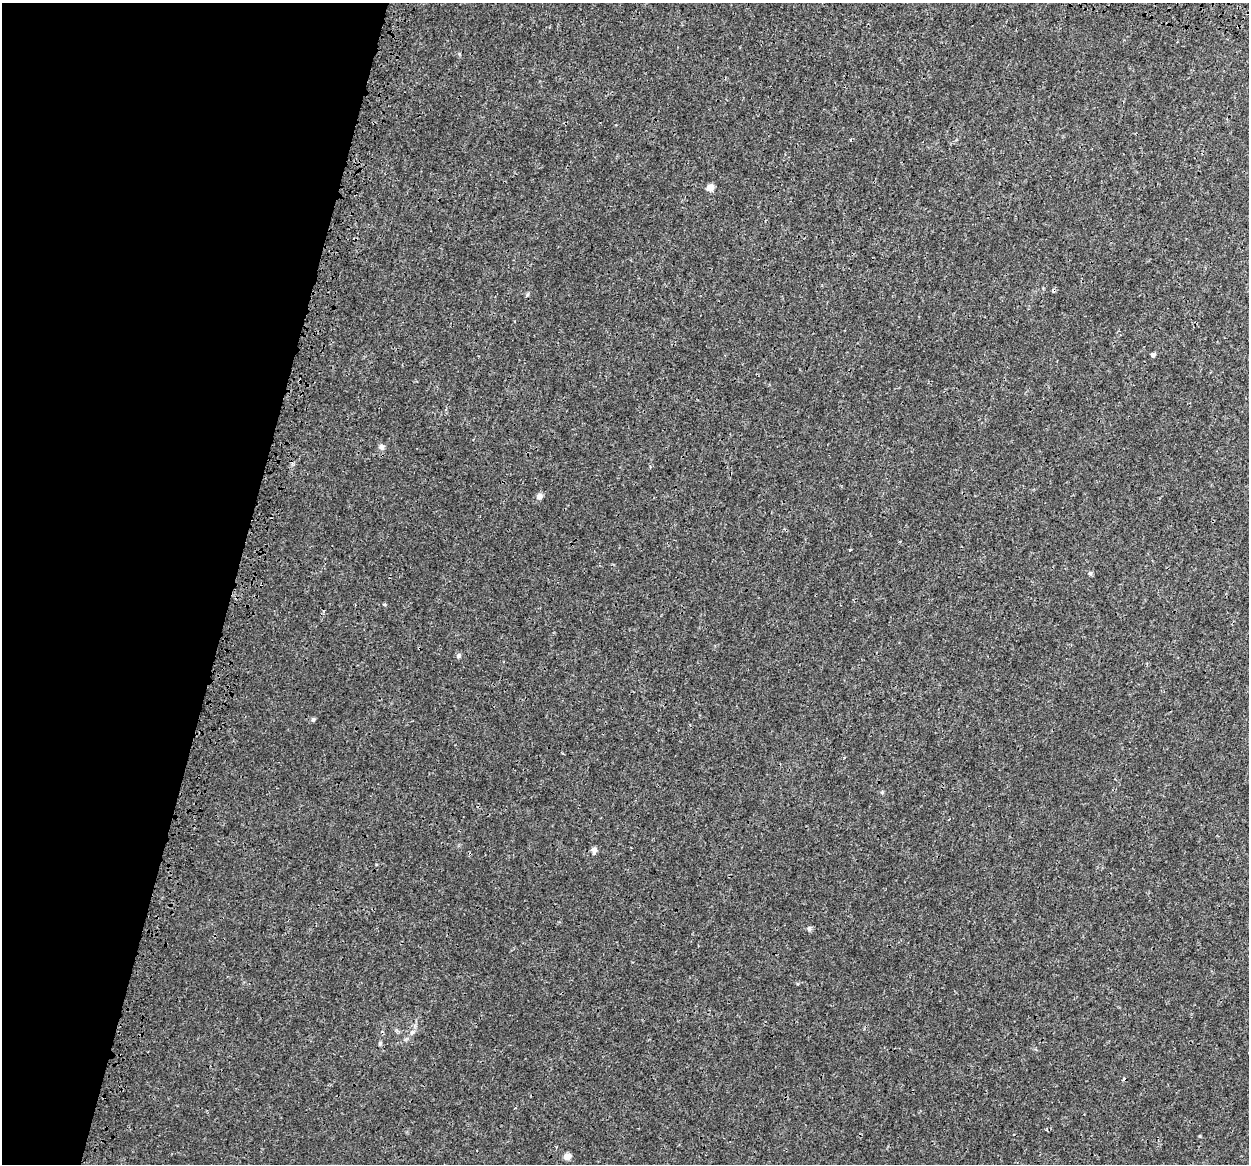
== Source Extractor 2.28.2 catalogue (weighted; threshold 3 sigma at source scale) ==
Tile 9 of 4 x 4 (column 1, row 3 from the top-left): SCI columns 176-1422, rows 1761-2922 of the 5331 x 5784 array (HDU 1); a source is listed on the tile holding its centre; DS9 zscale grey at full resolution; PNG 1251 x 1166 px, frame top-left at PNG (2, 3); no overlay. Shown black and unused: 19% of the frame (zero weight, under 3 of 4 exposures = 17% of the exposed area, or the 3 px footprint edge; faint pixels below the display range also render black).
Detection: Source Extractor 2.28.2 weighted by HDU 2 'WHT'; one run over the whole footprint, this tile lists its part. Background 3.85e-04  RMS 0.0013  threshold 0.00571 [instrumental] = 3 sigma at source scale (4.5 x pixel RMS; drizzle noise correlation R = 1.50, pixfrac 1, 0.0396/0.0396 arcsec/px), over >= 5 px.
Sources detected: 17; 3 cosmic-ray / hot-pixel residue — not listed; the other 14 listed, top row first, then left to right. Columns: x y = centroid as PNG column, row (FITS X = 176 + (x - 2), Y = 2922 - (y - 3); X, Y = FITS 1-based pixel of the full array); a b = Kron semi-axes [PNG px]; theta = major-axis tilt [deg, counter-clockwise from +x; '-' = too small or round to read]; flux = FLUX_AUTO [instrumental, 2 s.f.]
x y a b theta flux
710 187 8 7 - 0.75
527 295 7 4 59 0.17
1153 355 5 5 - 0.4
382 447 8 7 - 0.4
539 496 7 7 - 0.55
1090 573 6 5 - 0.22
459 656 7 6 - 0.29
313 719 6 5 - 0.2
882 792 5 4 - 0.15
594 850 7 6 - 0.45
809 929 7 6 - 0.28
412 1032 8 6 22 0.35
380 1043 6 5 - 0.18
567 1156 8 6 20 0.76